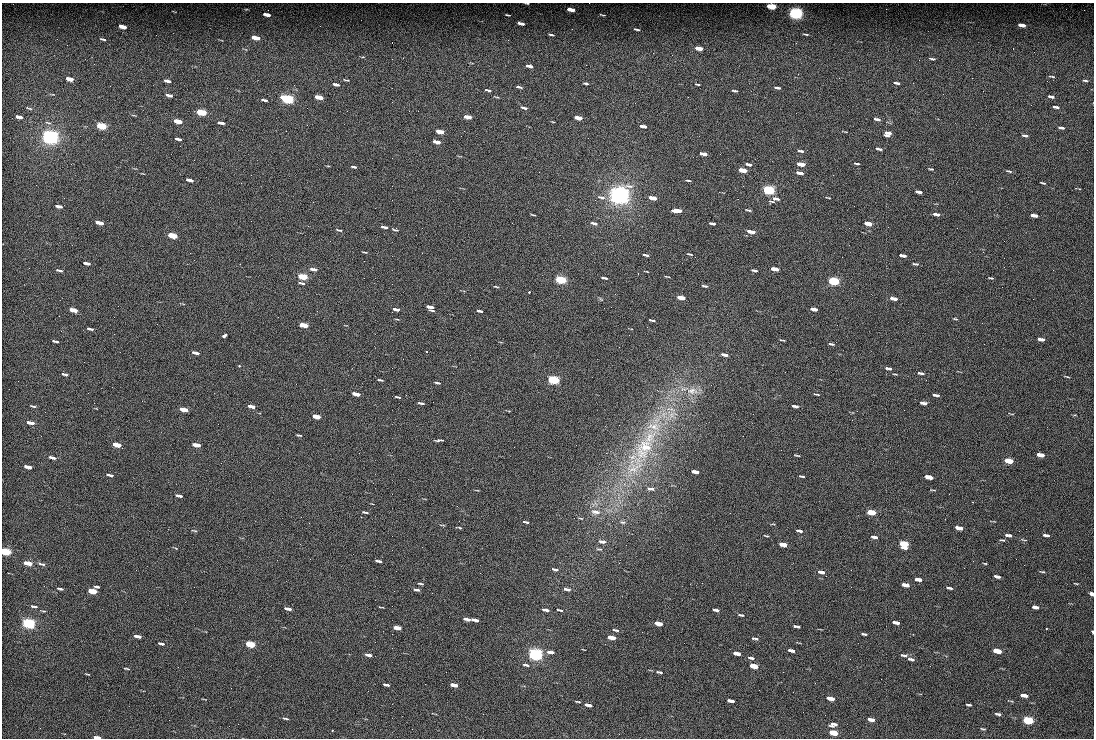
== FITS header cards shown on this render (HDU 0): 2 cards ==
NAXIS1  =                 1092
NAXIS2  =                  736

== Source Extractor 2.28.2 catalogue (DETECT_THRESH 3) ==
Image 1092 x 736 px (HDU 0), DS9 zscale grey, 1 PNG px = 1 image px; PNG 1096 x 740 px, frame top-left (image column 1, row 736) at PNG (2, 3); no overlay
Background 173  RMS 10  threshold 31.5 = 3 sigma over >= 5 px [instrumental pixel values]
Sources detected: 317; all 317 listed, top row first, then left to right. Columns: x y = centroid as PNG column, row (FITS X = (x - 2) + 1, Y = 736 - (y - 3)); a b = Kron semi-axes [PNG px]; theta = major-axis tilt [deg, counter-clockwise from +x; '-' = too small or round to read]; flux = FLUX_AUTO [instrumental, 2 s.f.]
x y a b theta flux
527 3 3 2 - 560
771 6 7 4 -9 27000
571 9 7 3 -9 8000
886 9 2 2 - 720
796 13 7 4 -9 160000
267 14 6 3 -11 5000
508 15 5 2 - 670
602 15 5 2 - 620
521 23 6 3 -12 3100
1022 25 7 3 -10 5100
320 26 2 2 - 2700
123 27 7 3 -13 8800
572 29 2 2 - 3300
636 29 6 2 -13 1100
806 34 7 2 -7 970
551 35 5 2 - 1000
256 38 7 3 -11 12000
103 39 7 3 -13 1100
508 40 3 2 - 590
392 42 3 2 - 65000
796 43 2 2 - 2600
699 48 7 3 -9 7900
403 58 2 2 - 370
392 59 2 2 - 2600
932 59 7 3 -11 1100
529 66 6 3 -13 3400
1052 76 5 2 - 760
839 78 2 2 - 450
70 79 6 3 -13 8100
346 80 8 2 -14 850
1085 80 7 2 -2 870
167 81 6 3 -11 3000
586 83 5 2 - 1000
897 83 6 3 -8 1600
336 84 6 3 -12 2600
697 84 4 2 - 790
519 87 6 2 -9 1400
777 88 6 2 -7 1200
488 90 6 3 -16 1300
734 91 5 2 - 1100
169 95 6 3 -12 2800
1051 96 6 3 -14 1900
319 97 7 3 -13 11000
287 99 7 4 -13 140000
264 100 6 2 -10 1600
635 103 2 2 - 400
1056 107 6 3 -7 1900
29 108 8 3 -16 820
307 108 2 2 - 8200
524 108 7 3 -16 1900
202 112 7 4 -12 45000
19 117 6 3 -13 3900
468 117 7 3 -11 6700
578 118 7 3 -9 7500
877 119 8 4 -9 2100
178 121 7 3 -12 14000
48 123 9 4 -17 1400
221 123 6 3 -13 3000
102 126 7 4 -13 56000
643 126 6 3 -10 3400
1061 128 7 3 -10 1700
286 131 2 2 - 380
440 131 7 3 -12 10000
887 134 7 6 - 4500
1025 135 7 3 -14 1600
50 137 8 4 -14 440000
588 138 2 2 - 410
178 139 6 3 -10 2100
437 142 7 3 -12 6900
879 149 7 3 -11 1700
801 151 8 4 -9 1500
703 154 7 3 -10 5300
71 164 2 2 - 500
749 164 7 3 -12 2200
801 164 7 3 -9 11000
857 164 5 2 - 1100
354 167 6 3 -10 1200
931 169 5 3 - 820
743 170 7 3 -11 13000
1009 171 7 3 -20 990
800 173 7 3 -11 4200
190 180 7 3 -15 3900
688 180 6 2 -2 840
241 183 3 2 - 560
1043 183 5 2 - 850
769 190 7 4 -11 120000
919 192 6 3 -12 2700
620 195 8 5 -9 600000
601 197 12 5 -14 3100
828 197 6 2 -15 600
653 198 7 3 -11 11000
776 199 9 4 -12 2600
595 200 3 2 - 790
771 201 9 3 -8 1200
313 202 3 2 - 720
59 206 7 3 -11 3400
677 210 8 3 -3 10000
748 210 6 2 -13 1000
936 214 6 3 -8 3200
533 215 6 2 -15 650
1034 215 6 3 -8 4600
251 221 2 2 - 1300
100 223 7 3 -13 8000
594 223 9 4 -9 2500
712 223 6 3 -9 1900
868 223 7 3 -11 9800
384 227 7 3 -8 2400
849 228 2 2 - 1600
395 229 7 5 -5 1500
339 230 8 3 -17 1000
751 232 7 3 -10 6400
173 235 7 3 -12 32000
330 241 2 2 - 330
1004 241 2 2 - 16000
365 252 6 2 -12 730
190 253 3 2 - 550
690 254 5 2 - 740
646 255 5 2 - 1500
903 255 6 3 -10 3400
364 261 2 2 - 4800
87 263 6 3 -10 3200
682 263 2 2 - 1200
240 264 2 2 - 340
915 264 6 3 -9 1100
29 268 2 2 - 960
314 269 8 4 -11 3800
775 269 7 3 -11 10000
59 270 7 3 -13 1800
754 270 6 3 -12 1500
638 273 3 2 - 710
303 276 7 3 -11 40000
667 277 7 2 -15 650
604 278 6 2 -10 1600
991 278 5 2 - 800
561 280 7 4 -11 95000
834 281 7 4 -10 80000
302 283 7 3 -11 1500
705 286 6 3 -12 1300
496 287 8 3 -12 790
529 292 3 3 - 850
615 294 3 2 - 740
681 297 7 3 -11 13000
894 298 7 3 -10 5400
1033 299 2 2 - 1200
118 306 3 2 - 560
430 307 7 5 -30 6100
396 309 7 3 -10 3200
814 309 6 3 -12 4800
73 310 7 3 -14 13000
480 311 5 3 - 1500
114 317 2 2 - 5000
955 319 6 3 -9 720
652 320 6 2 -8 1500
982 323 2 2 - 1500
304 325 7 3 -11 17000
90 329 7 3 -12 1600
224 336 4 3 - 9800
1041 339 6 3 -8 3300
782 340 5 2 - 690
55 341 6 3 -14 1700
832 344 7 3 -12 1200
984 344 2 2 - 460
427 352 3 2 - 980
195 353 7 3 -13 3600
724 355 7 3 -12 2900
239 366 3 3 - 1600
888 368 7 4 -12 2200
785 372 2 2 - 430
921 373 6 3 -6 1800
65 374 7 3 -13 1600
1067 377 9 2 -18 710
380 380 6 2 -13 1000
554 380 7 4 -11 110000
437 383 7 3 -10 1100
692 391 18 10 0 8900
88 393 2 2 - 320
356 394 7 3 -12 8800
817 394 6 2 -10 790
936 395 6 3 -7 2000
398 397 6 2 -15 960
421 403 6 2 -7 1500
923 403 6 3 -8 2700
33 406 8 3 -13 1200
251 406 7 3 -11 5600
795 406 6 3 -10 2000
184 409 7 3 -12 13000
45 412 2 2 - 390
672 414 16 9 17 8600
316 416 7 3 -12 11000
852 420 2 2 - 350
30 423 7 3 -11 6000
654 426 25 14 -6 20000
299 435 5 2 - 880
439 440 10 3 3 1300
117 445 7 3 -12 17000
196 445 7 3 -12 11000
644 448 50 24 60 68000
797 455 7 2 -12 730
1041 455 7 3 -11 7300
52 457 8 3 -14 3000
1009 461 7 4 -10 16000
28 467 7 3 -12 5200
634 468 34 23 37 40000
695 472 7 3 -9 7100
110 475 6 3 -11 2200
802 476 6 2 -8 920
929 477 7 3 -11 8800
373 483 2 2 - 1700
651 489 10 5 -10 2700
933 490 8 2 -7 530
179 496 6 3 -13 2600
973 502 3 2 - 5800
457 506 3 2 - 540
365 512 6 2 -9 1200
595 512 14 7 -9 5000
872 512 7 4 -10 23000
730 513 2 2 - 760
361 517 3 2 - 1000
581 518 7 3 -13 710
945 519 2 2 - 350
526 522 5 2 - 1200
622 522 8 4 -24 1300
459 527 8 2 -12 700
959 528 7 3 -12 6400
194 530 7 2 -15 660
799 531 6 3 -12 2000
1008 535 7 3 -9 2400
1046 535 6 3 -8 2200
766 536 6 3 -17 680
874 537 7 3 -12 3000
1002 540 6 3 -14 820
1023 540 8 2 -21 700
602 541 8 4 -11 2900
783 544 7 3 -10 11000
904 544 7 5 -18 30000
6 551 7 4 -13 60000
353 554 2 2 - 350
378 561 6 3 -6 1900
28 563 7 3 -12 12000
619 563 3 2 - 550
985 563 5 2 - 600
42 564 10 4 -14 1700
555 569 7 3 -14 1700
851 570 2 2 - 14000
821 572 7 3 -10 3900
1042 572 7 3 -11 780
997 576 6 3 -11 2600
918 579 6 3 -7 4700
702 583 2 2 - 260
421 584 7 3 -10 1100
906 585 7 3 -10 5600
97 587 5 2 - 1300
949 588 5 2 - 1500
60 589 7 3 -11 1300
567 589 7 4 -9 2700
416 590 7 3 -14 1900
92 591 7 3 -11 23000
1092 594 4 3 - 3900
34 606 9 4 -12 1800
381 607 8 2 0 620
1035 607 6 3 -13 2600
288 609 7 3 -12 3800
545 610 7 3 -12 2800
560 610 7 3 -13 1100
716 610 6 3 -8 2000
741 615 6 3 -6 1100
467 619 7 3 -13 3400
475 620 7 3 -14 3300
896 622 6 3 -10 3600
28 623 7 4 -12 160000
659 623 7 3 -11 11000
797 626 6 3 -11 1800
397 628 7 3 -11 9000
1046 629 3 2 - 620
616 630 7 3 -13 1300
1092 632 3 2 - 860
864 634 5 3 - 1100
138 636 7 3 -11 3800
612 637 7 3 -11 10000
755 638 7 3 -15 1500
161 643 8 3 -13 1600
684 643 2 2 - 4700
250 644 7 4 -11 36000
791 650 6 3 -12 3200
997 651 7 4 -12 15000
550 652 9 4 -9 3900
737 653 7 3 -9 4900
536 654 7 4 -11 250000
368 655 7 3 -13 3400
904 655 9 4 -8 1900
751 658 8 3 -8 1800
911 659 7 3 -12 1900
526 665 10 4 -10 1900
754 666 7 4 -11 20000
127 669 6 2 -8 770
659 672 8 4 -6 1500
783 672 2 2 - 1000
88 674 6 2 -13 650
386 685 6 3 -11 2200
454 685 7 3 -12 7600
231 688 2 2 - 340
759 690 3 2 - 820
1024 695 6 3 -10 3800
831 698 7 3 -13 8600
731 701 7 3 -10 3500
578 702 7 2 -7 810
588 705 7 3 -12 4100
969 705 5 2 - 1000
998 714 7 3 -10 1300
285 718 9 3 -15 1200
871 719 7 3 -9 4000
1028 720 7 4 -11 40000
833 724 10 6 8 3100
983 729 5 2 - 800
332 730 2 2 - 600
833 733 7 4 -12 15000
97 737 7 2 -4 5000
At the frame edge (FLAGS 8, measured only in part): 6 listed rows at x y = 527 3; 771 6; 6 551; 1092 594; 1092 632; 97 737